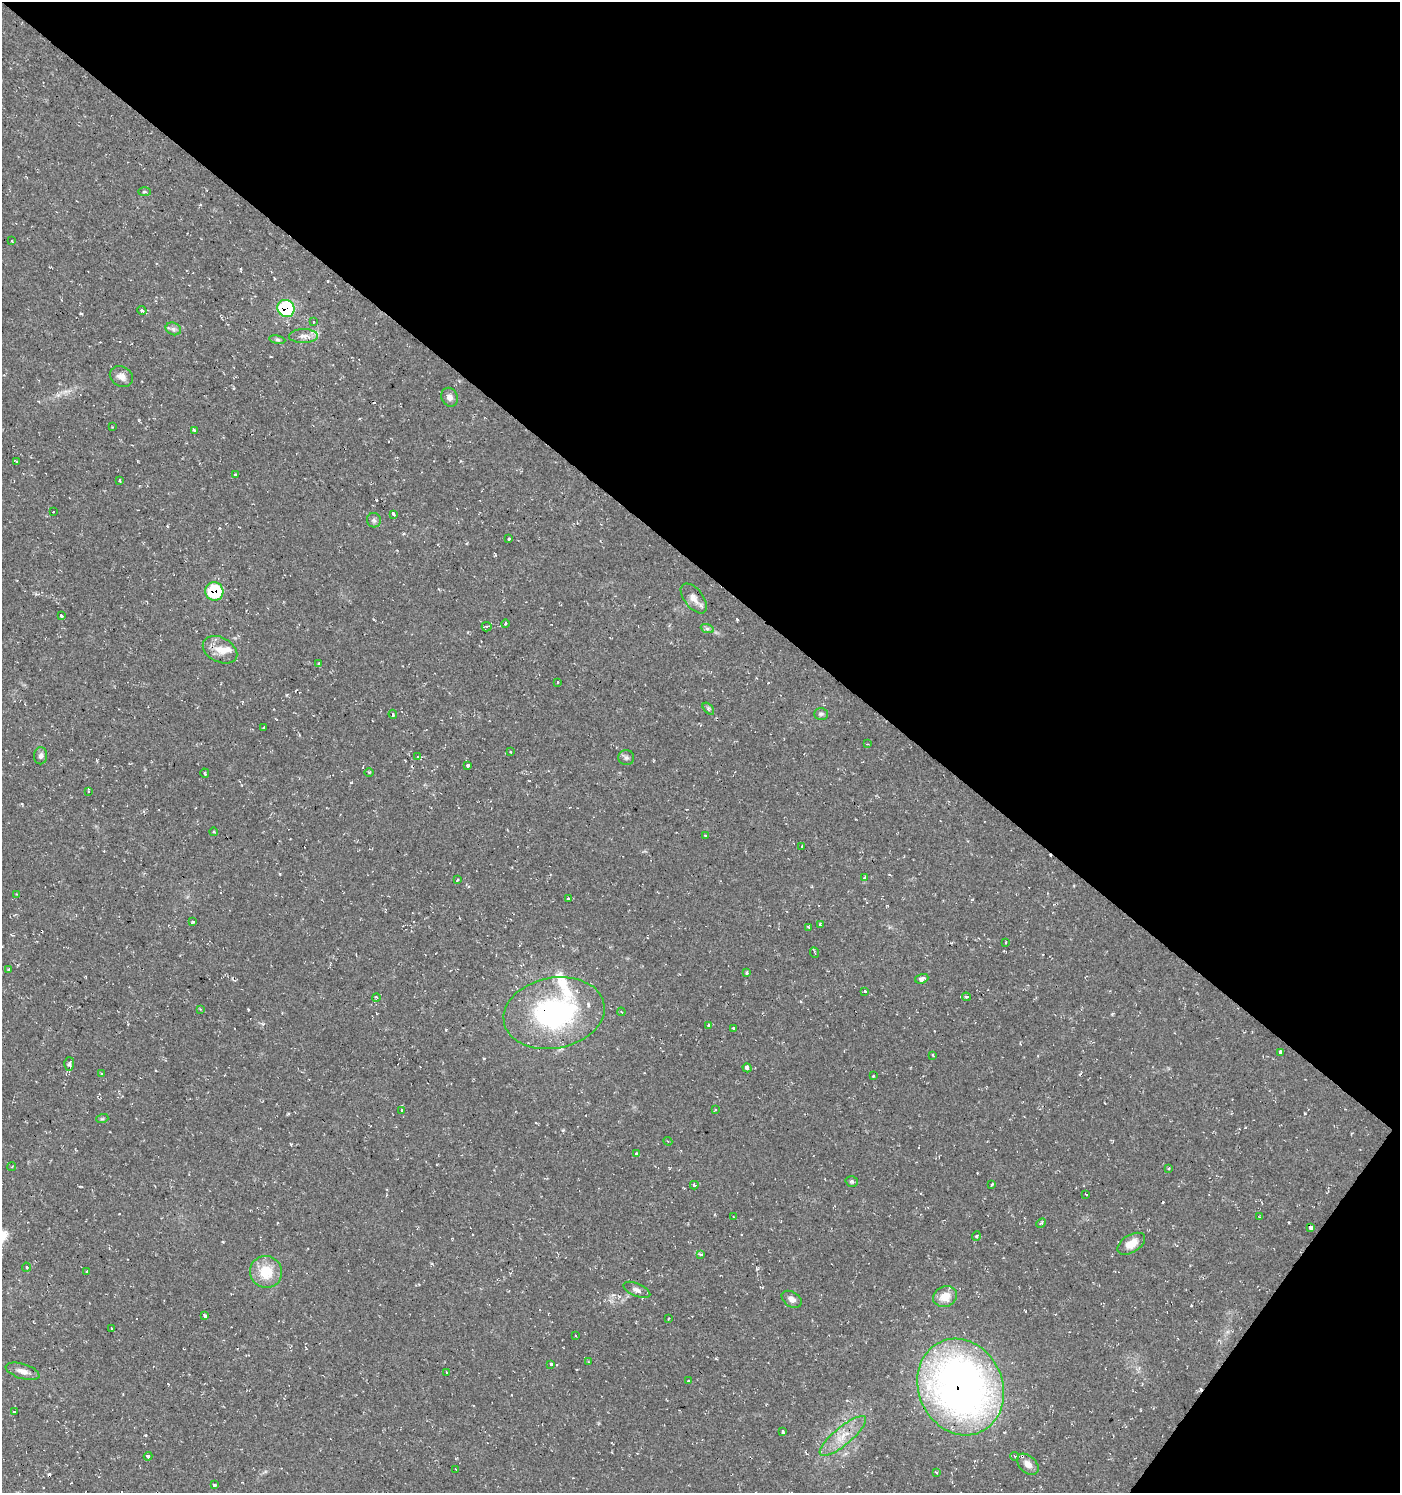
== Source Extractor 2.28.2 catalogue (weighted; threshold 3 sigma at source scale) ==
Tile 8 of 4 x 4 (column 4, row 2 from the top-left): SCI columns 4435-5832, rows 2985-4475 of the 6010 x 5973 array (HDU 1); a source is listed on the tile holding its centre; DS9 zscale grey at full resolution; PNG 1402 x 1495 px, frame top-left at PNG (2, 2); each listed source drawn as its Kron ellipse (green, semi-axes under 4 px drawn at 4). Shown black and unused: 40% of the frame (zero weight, under 2 of 3 exposures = <1% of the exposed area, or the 3 px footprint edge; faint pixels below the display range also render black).
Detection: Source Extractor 2.28.2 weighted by HDU 2 'WHT'; one run over the whole footprint, this tile lists its part. Background 0.0375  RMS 0.004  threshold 0.018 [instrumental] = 3 sigma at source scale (4.5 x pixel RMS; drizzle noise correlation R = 1.50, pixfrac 1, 0.0396/0.0396 arcsec/px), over >= 5 px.
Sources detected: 134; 18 cosmic-ray / hot-pixel residue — neither listed nor drawn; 3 inside a brighter listed object's ellipse — not listed separately; the other 113 listed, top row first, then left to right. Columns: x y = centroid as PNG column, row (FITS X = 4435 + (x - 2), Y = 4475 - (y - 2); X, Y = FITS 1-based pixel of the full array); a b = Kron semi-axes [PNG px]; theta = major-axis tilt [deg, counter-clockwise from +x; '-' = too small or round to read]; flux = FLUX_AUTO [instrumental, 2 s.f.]
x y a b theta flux
144 192 6 3 0 0.53
12 241 3 2 - 0.4
286 308 9 8 - 29
142 310 4 3 - 1.5
314 322 3 3 - 0.78
173 329 8 6 -21 1.1
303 336 14 7 2 2.7
277 340 8 4 -9 0.71
121 376 12 9 -31 2.7
450 397 9 8 - 1.9
112 427 2 2 - 0.28
194 430 4 3 - 0.75
16 462 4 2 - 0.55
235 475 3 3 - 1.8
119 480 3 2 - 0.42
53 511 3 3 - 0.83
394 514 4 3 - 3.3
374 520 7 7 - 1
509 539 3 3 - 1.5
214 591 9 9 - 18
694 598 17 9 -52 3.2
61 615 3 3 - 3.9
505 623 4 3 - 0.68
487 627 5 4 - 0.92
707 628 7 4 -20 0.9
220 650 18 12 -27 5.2
318 664 3 3 - 0.85
558 682 3 3 - 1
708 709 7 4 -46 0.73
393 714 4 3 - 0.52
821 714 7 6 - 0.92
264 728 3 3 - 1.4
867 744 3 3 - 0.24
511 752 3 2 - 0.79
40 756 8 6 83 1.3
418 757 3 3 - 1.5
626 758 8 7 - 1.3
468 765 3 3 - 2.5
369 772 5 3 - 0.43
205 773 5 3 - 0.42
88 791 3 3 - 0.68
214 832 4 3 - 0.37
705 836 3 3 - 0.84
802 846 3 2 - 1.5
865 878 4 3 - 2.2
457 880 3 3 - 1.4
17 894 3 3 - 0.29
568 898 3 3 - 0.72
193 922 4 3 - 0.48
820 925 3 3 - 1.1
809 927 4 3 - 0.53
1006 943 3 3 - 1.5
815 952 6 2 -67 0.48
9 969 3 3 - 0.66
747 973 3 3 - 1.5
922 979 7 4 19 1.7
864 991 3 3 - 2.1
966 997 4 3 - 0.62
376 998 4 4 - 0.42
200 1009 4 3 - 0.38
621 1012 4 3 - 0.54
554 1013 51 35 11 71
709 1025 4 4 - 0.71
733 1028 3 3 - 1.6
1281 1052 4 3 - 2.7
933 1055 4 3 - 0.41
69 1064 6 5 - 0.96
747 1068 4 3 - 2.7
101 1073 4 3 - 0.36
873 1076 3 3 - 0.89
715 1109 4 3 - 0.48
402 1110 3 2 - 0.63
102 1119 6 4 18 0.49
668 1141 4 4 - 0.49
637 1154 4 3 - 1.3
12 1167 4 3 - 0.38
1168 1168 3 3 - 0.72
852 1181 6 5 - 0.73
694 1185 4 3 - 0.71
992 1185 4 3 - 2.5
1086 1194 3 2 - 0.34
733 1217 3 2 - 0.5
1259 1217 2 2 - 0.27
1041 1223 5 4 - 0.6
1310 1227 3 3 - 2.6
976 1236 5 3 - 0.35
1131 1244 15 8 32 5.4
701 1254 4 3 - 1.3
27 1267 4 4 - 0.82
86 1271 3 3 - 0.63
266 1272 16 15 - 10
637 1290 14 6 -23 1.7
945 1297 12 10 24 5.4
792 1299 11 7 -32 1.9
205 1316 4 3 - 0.74
668 1319 3 2 - 0.28
112 1329 3 3 - 6.4
575 1335 2 2 - 0.38
589 1362 3 3 - 0.4
551 1364 4 3 - 0.44
23 1371 17 7 -17 2.7
447 1372 3 2 - 0.32
689 1381 3 3 - 0.94
961 1387 49 42 -66 230
14 1412 3 3 - 0.66
782 1432 4 3 - 2.8
843 1436 29 9 40 7
148 1456 4 3 - 0.96
1015 1456 4 3 - 0.68
1028 1464 12 8 -44 2.9
456 1469 3 2 - 0.44
936 1472 4 3 - 0.76
214 1485 3 3 - 6.3
Overlapping masked pixels (flux is a lower limit): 6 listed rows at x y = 286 308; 214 591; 554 1013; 747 1068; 1310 1227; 961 1387
Unlisted compact peaks at least as high as the median listed source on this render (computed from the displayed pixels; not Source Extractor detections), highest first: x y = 1305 1113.